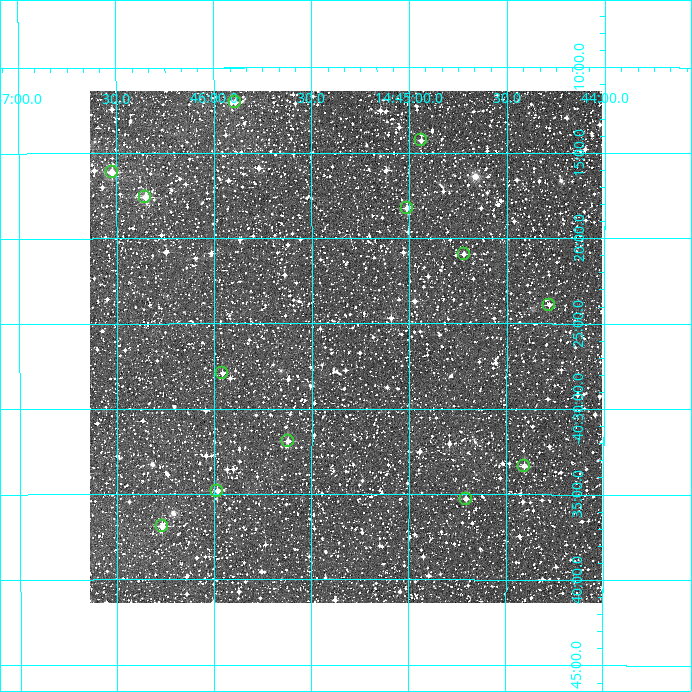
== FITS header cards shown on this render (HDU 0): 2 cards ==
NAXIS1  =                  512
NAXIS2  =                  512

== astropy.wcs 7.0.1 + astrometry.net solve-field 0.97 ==
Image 512 x 512 px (HDU 0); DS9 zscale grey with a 90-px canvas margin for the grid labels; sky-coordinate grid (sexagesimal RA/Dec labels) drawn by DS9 from the SOLVED WCS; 13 Tycho-2 reference stars matched to detected sources circled (green)
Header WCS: RA---TAN/DEC--TAN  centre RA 14:45:19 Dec -40:26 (221.33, -40.44 deg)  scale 3.52 arcsec/px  FOV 30.0' x 30.0'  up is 0 deg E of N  parity normal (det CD < 0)
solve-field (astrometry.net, Tycho-2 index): VERIFIED the header's WCS against the Tycho-2 star catalogue (13 matches, 0 conflicts) and refined it, rather than solving blind
Solved WCS: RA---TAN-SIP/DEC--TAN-SIP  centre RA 14:45:20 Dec -40:26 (221.33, -40.44 deg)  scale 3.52 arcsec/px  FOV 30.0' x 30.0'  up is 0 deg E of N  parity normal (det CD < 0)
The solver's refit moves the header's centre by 1.3 arcsec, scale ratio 1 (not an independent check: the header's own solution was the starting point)
Tycho-2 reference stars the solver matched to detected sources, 13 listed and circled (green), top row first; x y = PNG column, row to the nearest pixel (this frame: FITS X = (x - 90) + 1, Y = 512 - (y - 91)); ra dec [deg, ICRS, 3 dp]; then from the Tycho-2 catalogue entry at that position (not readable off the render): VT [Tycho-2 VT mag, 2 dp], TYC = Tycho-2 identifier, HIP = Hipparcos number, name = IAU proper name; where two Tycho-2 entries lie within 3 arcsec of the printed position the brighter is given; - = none
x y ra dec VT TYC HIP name
235 102 221.473 -40.200 11.13 7823-2098-1 - -
421 140 221.235 -40.238 11.52 7823-907-1 - -
112 172 221.631 -40.269 10.46 7823-797-1 - -
145 197 221.588 -40.293 10.70 7823-55-1 - -
407 208 221.253 -40.304 11.23 7823-307-1 - -
464 254 221.180 -40.349 11.40 7823-571-1 - -
549 305 221.071 -40.398 11.72 7823-33-1 - -
222 373 221.490 -40.465 11.88 7823-327-1 - -
288 441 221.406 -40.532 11.17 7823-2218-1 - -
524 466 221.102 -40.556 11.02 7823-483-1 - -
217 491 221.496 -40.580 11.62 7823-709-1 - -
466 499 221.177 -40.588 11.54 7823-237-1 - -
162 526 221.567 -40.614 11.13 7823-2164-1 - -